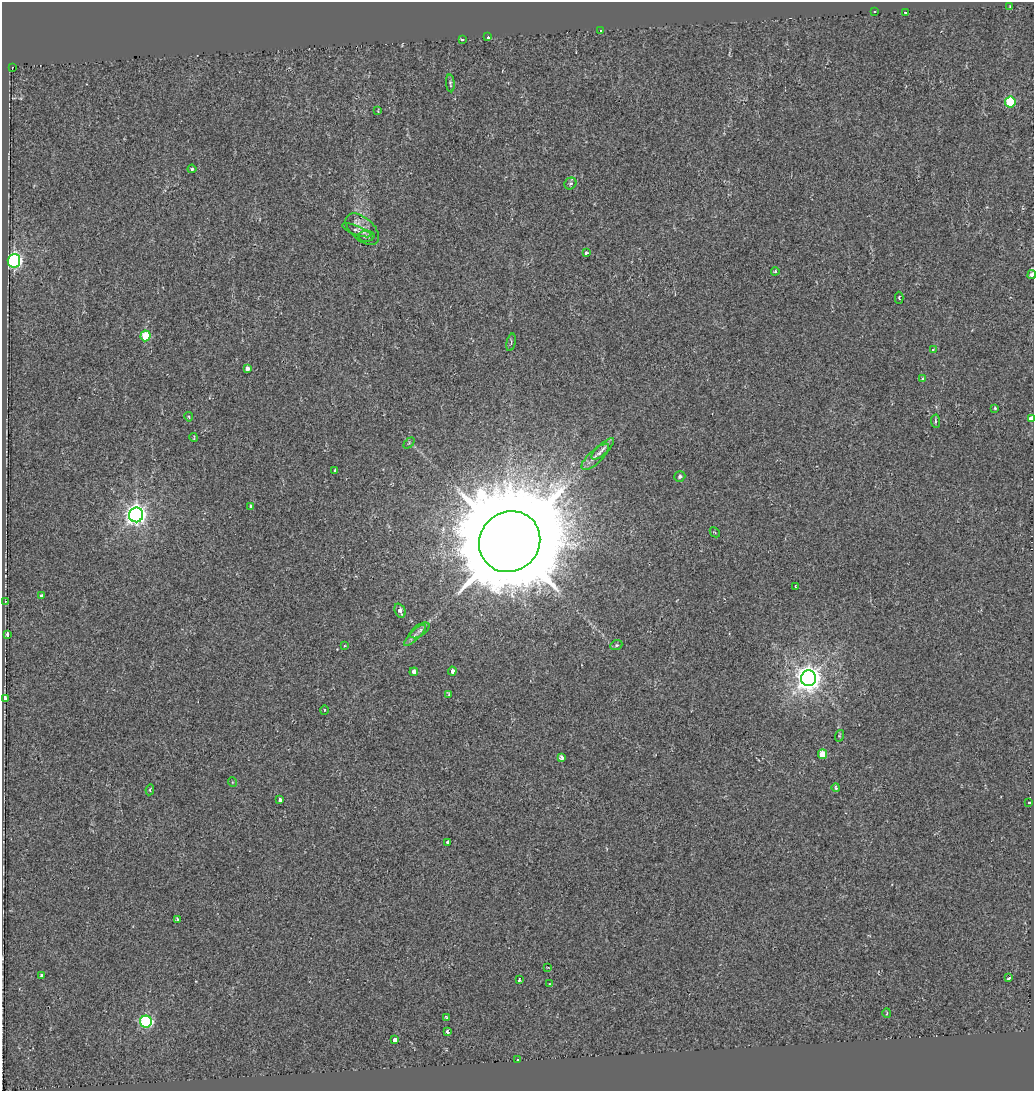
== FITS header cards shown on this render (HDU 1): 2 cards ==
NAXIS1  =                 1032
NAXIS2  =                 1089

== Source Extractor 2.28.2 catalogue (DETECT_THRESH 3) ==
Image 1032 x 1089 px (HDU 1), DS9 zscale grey, 1 PNG px = 1 image px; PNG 1036 x 1093 px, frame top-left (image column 1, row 1089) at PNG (2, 2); each listed source drawn as its Kron ellipse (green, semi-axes under 4 px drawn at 4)
Background -0.00143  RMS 0.0075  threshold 0.0224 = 3 sigma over >= 5 px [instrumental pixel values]
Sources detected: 75; all 75 listed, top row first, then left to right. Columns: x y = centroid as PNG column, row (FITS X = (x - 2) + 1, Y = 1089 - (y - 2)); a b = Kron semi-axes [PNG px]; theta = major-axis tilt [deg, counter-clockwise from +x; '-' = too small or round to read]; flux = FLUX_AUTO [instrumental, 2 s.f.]
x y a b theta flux
1010 6 3 3 - 0.4
875 11 3 3 - 0.78
905 12 3 3 - 1.8
600 30 3 3 - 8.9
488 37 3 3 - 1.6
462 39 3 3 - 48
12 67 3 2 - 0.72
450 83 9 4 -85 0.92
1010 102 5 5 - 30
378 111 4 2 - 0.41
192 169 4 3 - 1
570 184 6 5 - 1.2
362 229 20 11 -41 5.5
357 230 15 4 -21 1.5
366 236 8 5 4 1.2
586 253 4 3 - 2.9
14 261 7 6 - 130
775 271 4 3 - 0.66
1032 275 4 3 - 15
899 298 6 4 -90 0.82
145 336 5 5 - 17
511 342 9 4 77 0.97
933 349 3 3 - 0.59
247 369 4 3 - 8.9
922 379 4 3 - 1
995 408 4 4 - 0.63
189 417 5 3 - 0.7
1031 418 4 3 - 12
935 421 7 4 -86 1.1
194 438 4 2 - 0.44
409 443 6 4 46 0.65
603 449 14 5 43 2.6
595 457 18 6 43 3.8
335 470 3 3 - 2.1
680 476 5 5 - 1.5
251 506 3 3 - 1
136 515 7 7 - 290
715 532 6 2 -45 0.37
510 542 31 29 44 11000
795 587 3 2 - 0.49
41 596 4 3 - 3.5
5 602 4 2 - 0.34
400 611 7 5 -66 2.7
420 630 11 5 35 2.1
7 635 3 3 - 20
415 635 14 4 45 2.2
616 645 6 5 - 0.92
344 646 4 3 - 0.32
452 671 4 3 - 3.3
414 672 4 4 - 5.5
809 678 8 7 - 500
449 694 4 3 - 0.49
6 699 4 3 - 11
324 710 5 4 - 0.63
839 736 6 4 73 0.66
822 754 5 4 - 12
562 757 4 3 - 4.6
232 782 5 3 - 0.38
836 788 4 4 - 0.8
150 790 5 3 - 0.62
280 800 4 3 - 3.4
1029 802 3 3 - 2.8
448 842 3 3 - 1.3
177 919 4 3 - 1.3
548 967 4 3 - 0.36
41 975 4 3 - 1.2
1009 978 4 2 - 0.92
519 980 4 3 - 0.82
549 984 4 3 - 0.42
887 1013 5 3 - 0.43
446 1017 4 3 - 0.6
146 1022 6 6 - 82
447 1032 4 3 - 2.4
395 1040 4 3 - 7
518 1060 3 3 - 6.8
At the frame edge (FLAGS 8, measured only in part): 2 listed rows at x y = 1032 275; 1031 418